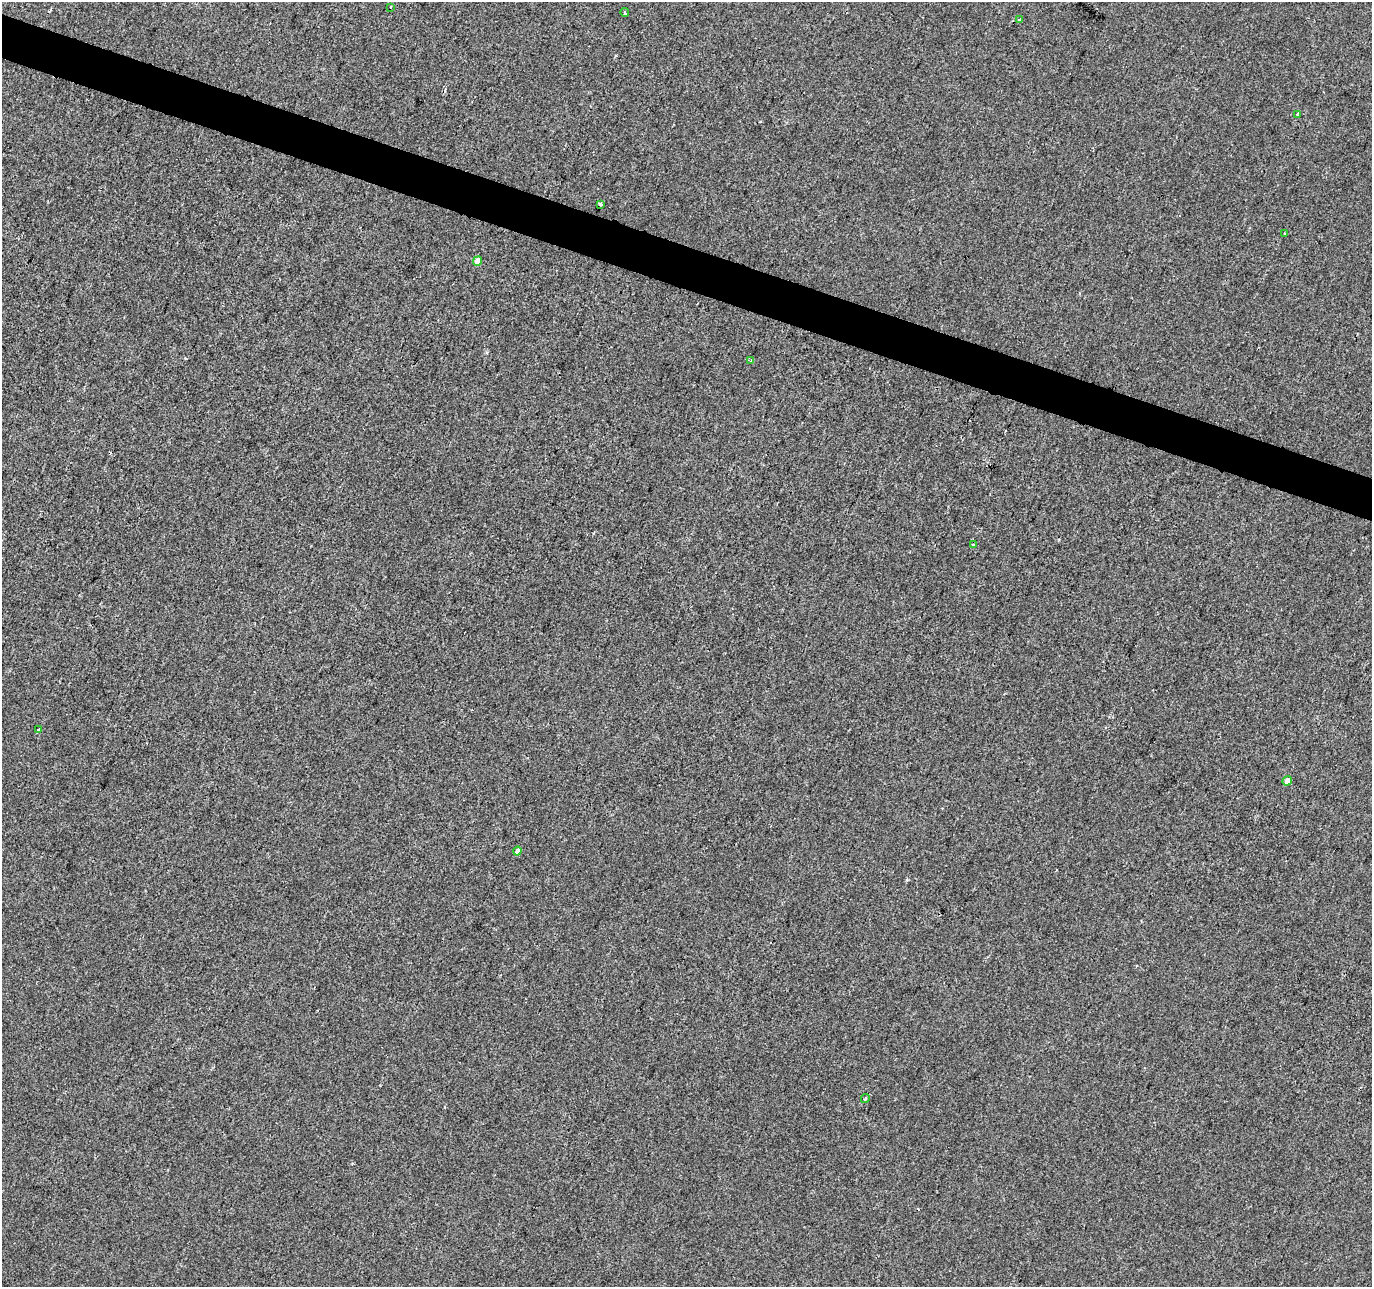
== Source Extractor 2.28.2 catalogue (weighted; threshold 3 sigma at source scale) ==
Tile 11 of 4 x 4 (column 3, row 3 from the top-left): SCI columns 2747-4116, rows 1563-2847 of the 5486 x 5628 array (HDU 1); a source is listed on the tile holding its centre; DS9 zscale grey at full resolution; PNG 1374 x 1289 px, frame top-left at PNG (2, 2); each listed source drawn as its Kron ellipse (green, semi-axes under 4 px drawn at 4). Shown black and unused: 3% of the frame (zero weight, under 2 of 3 exposures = <1% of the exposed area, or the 3 px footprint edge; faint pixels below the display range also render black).
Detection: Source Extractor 2.28.2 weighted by HDU 2 'WHT'; one run over the whole footprint, this tile lists its part. Background 0.00144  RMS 0.0047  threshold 0.0211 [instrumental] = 3 sigma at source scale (4.5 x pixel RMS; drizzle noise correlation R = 1.50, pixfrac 1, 0.0396/0.0396 arcsec/px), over >= 5 px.
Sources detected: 16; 3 cosmic-ray / hot-pixel residue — neither listed nor drawn; the other 13 listed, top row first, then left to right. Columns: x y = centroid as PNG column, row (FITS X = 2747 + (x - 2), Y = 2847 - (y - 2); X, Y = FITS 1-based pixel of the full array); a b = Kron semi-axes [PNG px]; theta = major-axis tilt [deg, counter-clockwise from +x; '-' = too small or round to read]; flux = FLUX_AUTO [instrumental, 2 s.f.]
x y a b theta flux
391 7 3 2 - 0.54
625 12 4 3 - 1.4
1019 19 4 2 - 0.4
1298 114 4 3 - 2.3
600 204 3 3 - 2.3
1284 233 3 2 - 0.39
478 261 5 4 - 3.9
751 361 4 3 - 0.96
973 545 4 4 - 1.3
38 730 3 3 - 1.7
1287 781 5 4 - 3.4
517 851 4 4 - 2.5
865 1099 4 3 - 0.85